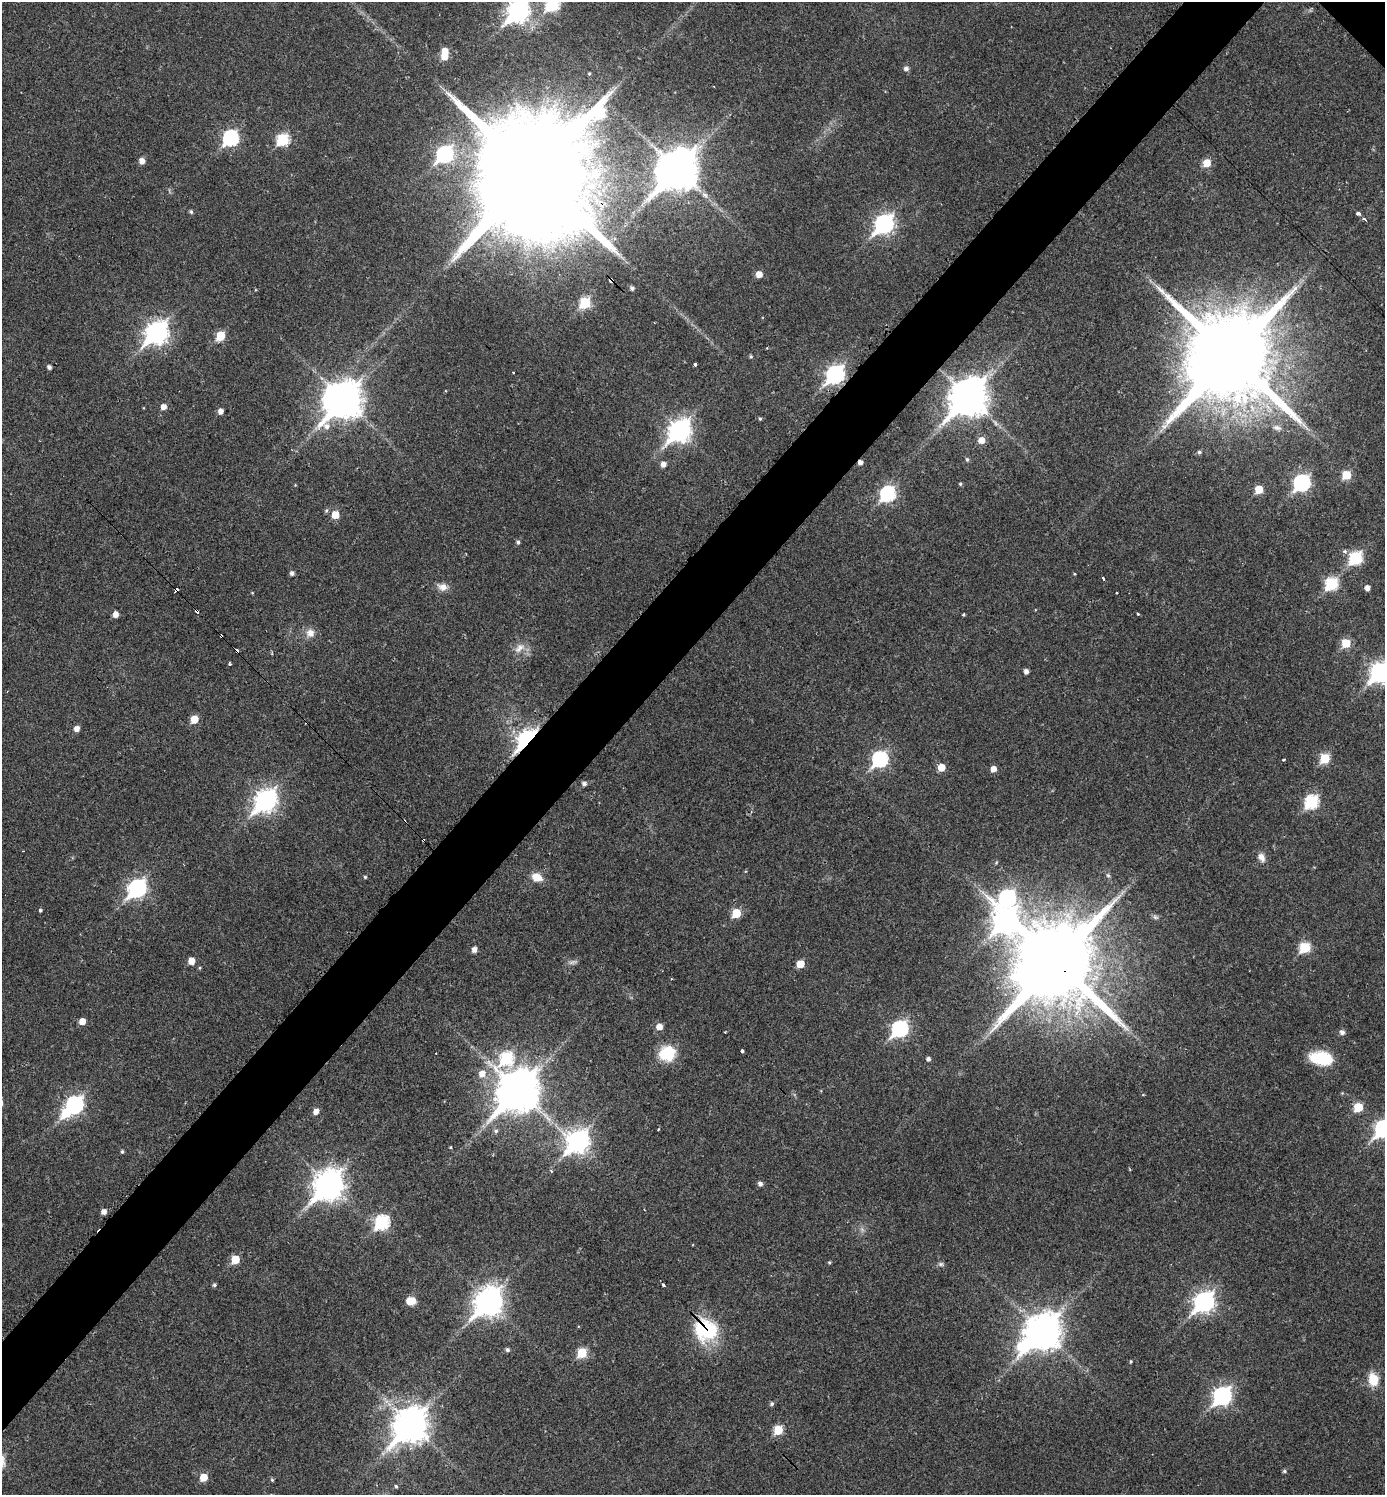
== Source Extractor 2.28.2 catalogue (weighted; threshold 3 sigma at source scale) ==
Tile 7 of 4 x 4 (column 3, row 2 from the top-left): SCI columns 3076-4458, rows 2989-4481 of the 5994 x 5992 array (HDU 1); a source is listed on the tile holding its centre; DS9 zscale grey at full resolution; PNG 1387 x 1497 px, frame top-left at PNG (2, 2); no overlay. Shown black and unused: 5% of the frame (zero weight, under 2 of 3 exposures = <1% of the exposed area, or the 3 px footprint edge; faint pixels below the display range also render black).
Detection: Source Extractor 2.28.2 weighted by HDU 2 'WHT'; one run over the whole footprint, this tile lists its part. Background 0.0292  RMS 0.0051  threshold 0.0229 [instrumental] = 3 sigma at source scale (4.5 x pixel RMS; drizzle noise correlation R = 1.50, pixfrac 1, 0.05/0.05 arcsec/px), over >= 5 px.
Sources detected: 150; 1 too faint to see at this stretch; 5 inside a brighter object's white glare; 4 cosmic-ray / hot-pixel residue — not listed; the other 140 listed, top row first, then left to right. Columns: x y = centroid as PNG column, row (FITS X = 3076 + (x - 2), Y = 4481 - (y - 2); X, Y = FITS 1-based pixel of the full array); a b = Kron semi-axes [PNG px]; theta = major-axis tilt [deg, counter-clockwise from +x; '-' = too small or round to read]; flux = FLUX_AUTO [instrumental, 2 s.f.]
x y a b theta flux
552 4 7 7 - 55
518 11 10 8 49 260
445 51 6 6 - 5.8
906 69 6 5 - 1.7
231 138 8 7 - 87
283 139 7 6 - 37
444 154 9 7 47 95
142 161 5 5 - 3.2
1207 163 6 6 - 8.1
677 170 14 12 46 1600
534 175 44 29 -46 27000
191 212 6 4 -72 0.83
1358 213 4 3 - 3.7
1364 219 4 3 - 1.9
884 224 9 8 - 160
759 274 5 5 - 4.8
611 280 4 3 - 39
632 288 4 4 - 1.4
585 303 6 6 - 28
157 332 10 8 47 300
220 336 6 5 - 16
1230 355 27 23 -48 11000
751 356 4 4 - 0.73
695 364 3 3 - 4.7
49 367 4 4 - 1.6
513 373 3 3 - 0.95
835 374 9 7 48 150
969 397 13 11 48 1200
344 400 14 10 57 1000
164 407 5 5 - 3.3
221 411 5 4 - 3
760 419 4 4 - 0.65
1277 428 12 6 -17 2.2
680 430 10 8 47 300
981 440 7 6 - 4.4
1199 452 5 5 - 0.9
967 459 6 4 -74 0.88
663 464 5 5 - 2.6
1347 475 6 6 - 14
1302 483 8 7 - 110
960 484 4 4 - 0.65
1259 489 5 5 - 11
888 494 8 7 - 74
335 515 6 5 - 8.4
518 542 5 5 - 1
1345 551 5 5 - 1.3
1356 558 7 6 - 46
292 573 5 5 - 1.7
1103 579 4 3 - 2.2
1332 584 7 6 - 42
442 587 13 10 -15 3.5
1367 588 5 5 - 2.3
176 590 4 4 - 5.8
1116 593 3 2 - 0.64
197 611 4 3 - 6.6
115 614 5 5 - 3.5
963 614 3 3 - 0.58
1138 614 3 3 - 1.2
310 633 10 10 - 4
221 636 3 3 - 2.6
1346 643 6 6 - 13
519 648 16 8 50 4
230 664 4 3 - 0.62
1026 671 4 4 - 2.1
1380 672 9 8 - 220
194 719 6 5 - 8.5
77 728 5 5 - 2.7
527 739 10 6 48 200
1325 758 6 6 - 18
880 759 8 7 - 85
1283 759 3 2 - 0.69
941 767 6 5 - 7.3
993 769 5 5 - 3.6
584 784 5 5 - 1.7
266 800 10 8 49 260
1311 802 7 7 - 53
423 840 3 3 - 1.4
1261 857 12 8 -62 2.9
1108 875 6 5 - 0.8
365 877 4 4 - 0.67
537 877 11 8 -20 6.7
137 888 9 7 48 150
1007 898 11 8 21 110
40 910 4 3 - 0.76
736 913 6 5 - 16
1155 917 8 5 -25 1.1
1005 921 12 11 - 310
1305 948 6 6 - 27
474 949 5 5 - 2.6
191 961 5 5 - 5.4
1056 963 23 23 - 8400
800 964 5 5 - 9.3
200 968 5 3 - 0.5
82 1021 5 5 - 5
659 1027 6 5 - 4.4
900 1029 8 7 - 100
1342 1032 6 6 - 1.9
742 1050 3 3 - 4.1
667 1053 19 17 25 16
507 1058 12 8 43 43
1321 1058 24 14 -9 19
928 1059 4 4 - 1.4
482 1074 7 7 - 4.7
518 1091 14 12 48 1700
75 1105 8 7 - 130
1358 1107 6 5 - 16
316 1111 6 5 - 3
1384 1128 9 7 49 140
658 1129 3 2 - 0.43
496 1131 6 6 - 1.2
578 1141 10 9 - 280
451 1147 4 3 - 0.43
122 1152 4 4 - 0.77
551 1171 4 3 - 0.5
760 1184 5 4 - 1.7
329 1185 12 9 50 610
104 1211 5 5 - 2.6
382 1222 8 7 - 58
235 1259 6 5 - 12
829 1262 4 4 - 0.6
941 1264 7 6 - 1.1
214 1285 5 4 - 0.87
664 1285 4 3 - 2.4
410 1301 8 6 5 6.9
489 1302 12 9 50 530
1204 1302 9 8 - 230
705 1330 29 26 -28 32
1043 1332 12 11 - 1000
507 1350 5 4 - 1.2
582 1353 6 5 - 20
1131 1361 4 3 - 0.59
1373 1379 13 10 -77 10
1222 1396 9 7 47 160
772 1404 5 5 - 1
411 1425 13 10 49 900
778 1430 6 5 - 17
1284 1471 5 4 - 0.82
204 1477 6 5 - 9.2
272 1480 5 4 - 0.64
396 1486 5 4 - 0.69
Overlapping masked pixels (flux is a lower limit): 10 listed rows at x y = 534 175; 611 280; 835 374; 176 590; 197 611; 221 636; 527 739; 423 840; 1056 963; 705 1330
Isophote crosses this tile's border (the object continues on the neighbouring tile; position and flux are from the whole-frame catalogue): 4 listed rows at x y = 552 4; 518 11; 1380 672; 1384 1128